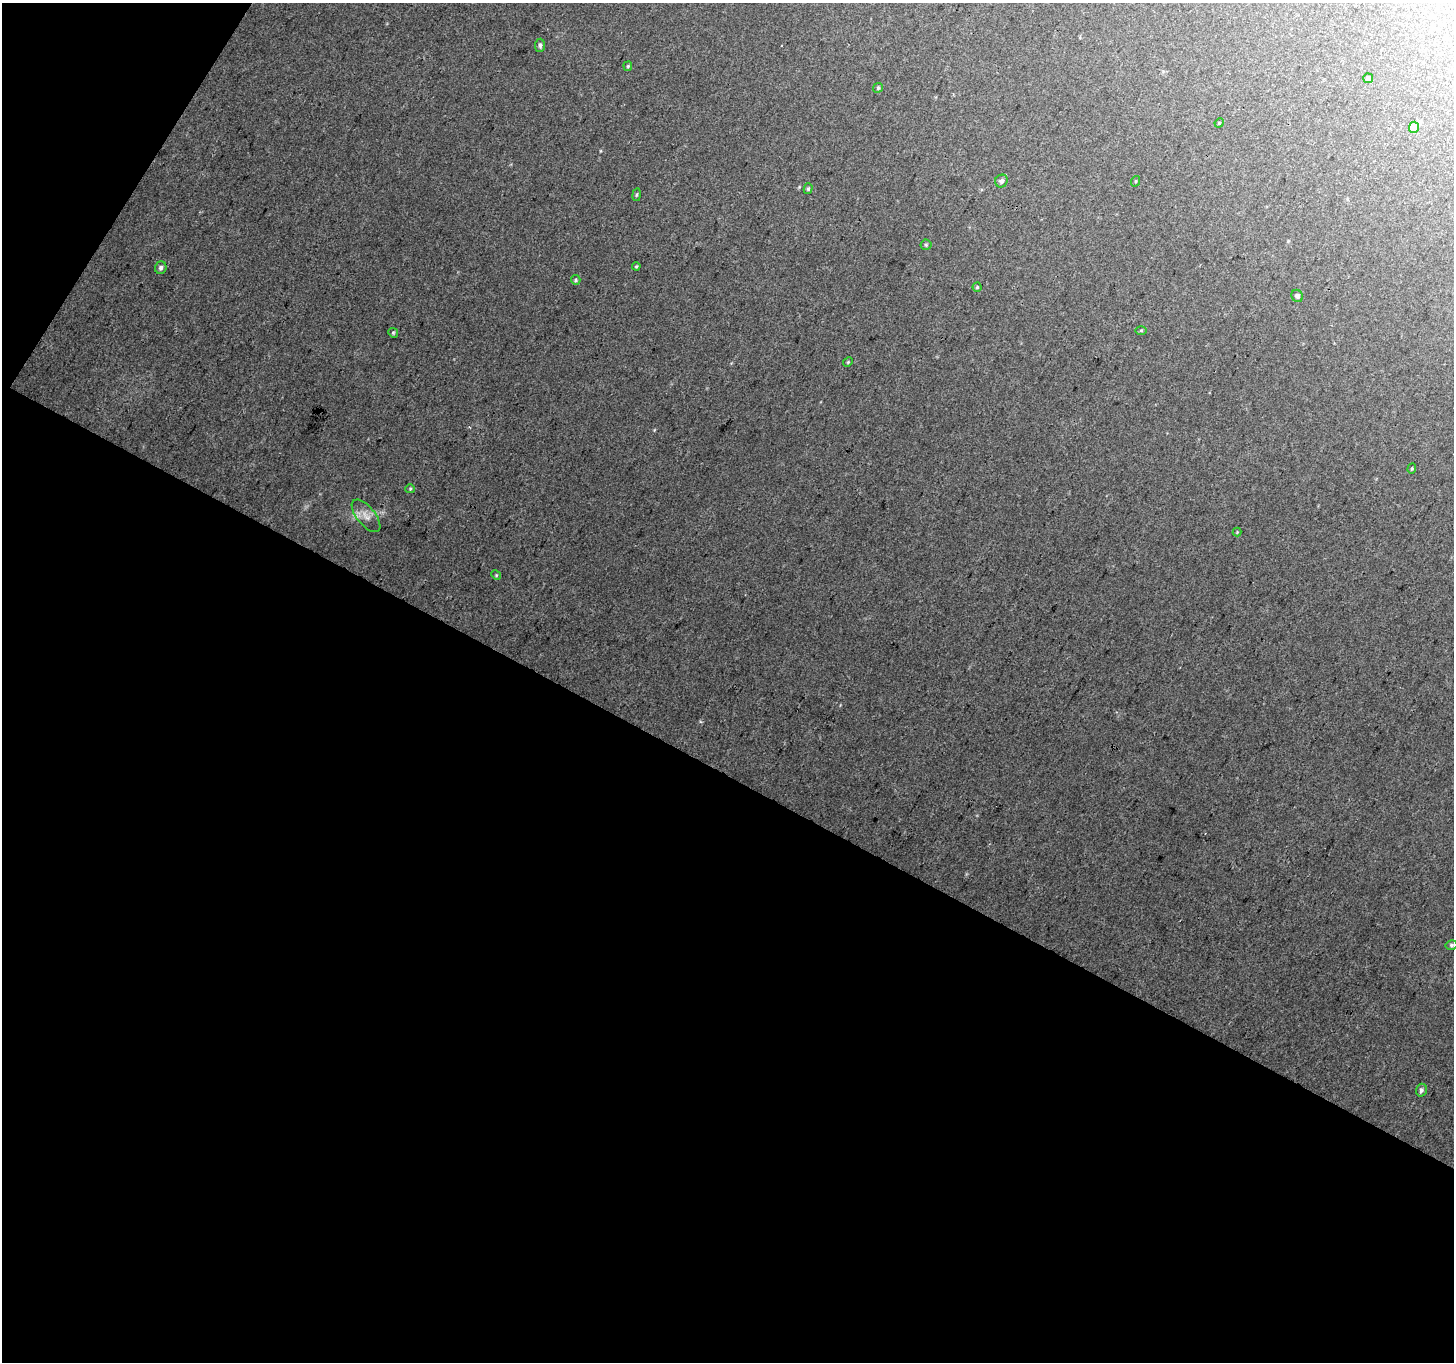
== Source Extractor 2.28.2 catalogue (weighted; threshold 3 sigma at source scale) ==
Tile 3 of 2 x 2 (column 1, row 2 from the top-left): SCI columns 2-1453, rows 121-1480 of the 2905 x 2942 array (HDU 1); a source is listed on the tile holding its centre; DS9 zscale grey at full resolution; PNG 1456 x 1364 px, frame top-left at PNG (2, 3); each listed source drawn as its Kron ellipse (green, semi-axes under 4 px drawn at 4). Shown black and unused: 46% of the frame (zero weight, under 3 of 4 exposures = <1% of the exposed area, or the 3 px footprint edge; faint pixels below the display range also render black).
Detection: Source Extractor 2.28.2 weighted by HDU 2 'WHT'; one run over the whole footprint, this tile lists its part. Background 0.0295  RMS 0.0081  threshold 0.0365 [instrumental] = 3 sigma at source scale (4.5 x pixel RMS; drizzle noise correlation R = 1.50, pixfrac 1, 0.0396/0.0396 arcsec/px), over >= 5 px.
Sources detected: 26; all 26 listed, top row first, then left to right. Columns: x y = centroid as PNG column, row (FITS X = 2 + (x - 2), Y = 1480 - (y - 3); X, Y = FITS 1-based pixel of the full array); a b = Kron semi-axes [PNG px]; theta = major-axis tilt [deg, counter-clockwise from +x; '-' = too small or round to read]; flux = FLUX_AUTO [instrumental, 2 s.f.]
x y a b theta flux
540 45 6 5 - 2
628 66 5 4 - 0.85
1368 78 5 4 - 0.91
878 88 5 4 - 1.2
1219 123 5 4 - 0.69
1414 127 5 5 - 13
1001 181 6 6 - 2.7
1136 181 5 3 - 0.71
808 189 5 4 - 1.2
637 195 6 3 81 0.99
926 245 5 5 - 1.2
636 266 4 3 - 0.79
161 268 6 5 - 2.2
576 280 5 4 - 1.1
977 287 4 4 - 1.1
1297 296 6 5 - 2
1141 330 5 4 - 0.95
393 333 5 4 - 1
848 362 5 4 - 0.82
1412 469 5 4 - 1
410 489 5 4 - 0.98
366 516 19 9 -51 7.6
1237 532 4 4 - 0.76
496 575 5 4 - 0.89
1451 945 6 4 14 1.4
1421 1090 6 5 - 2.1